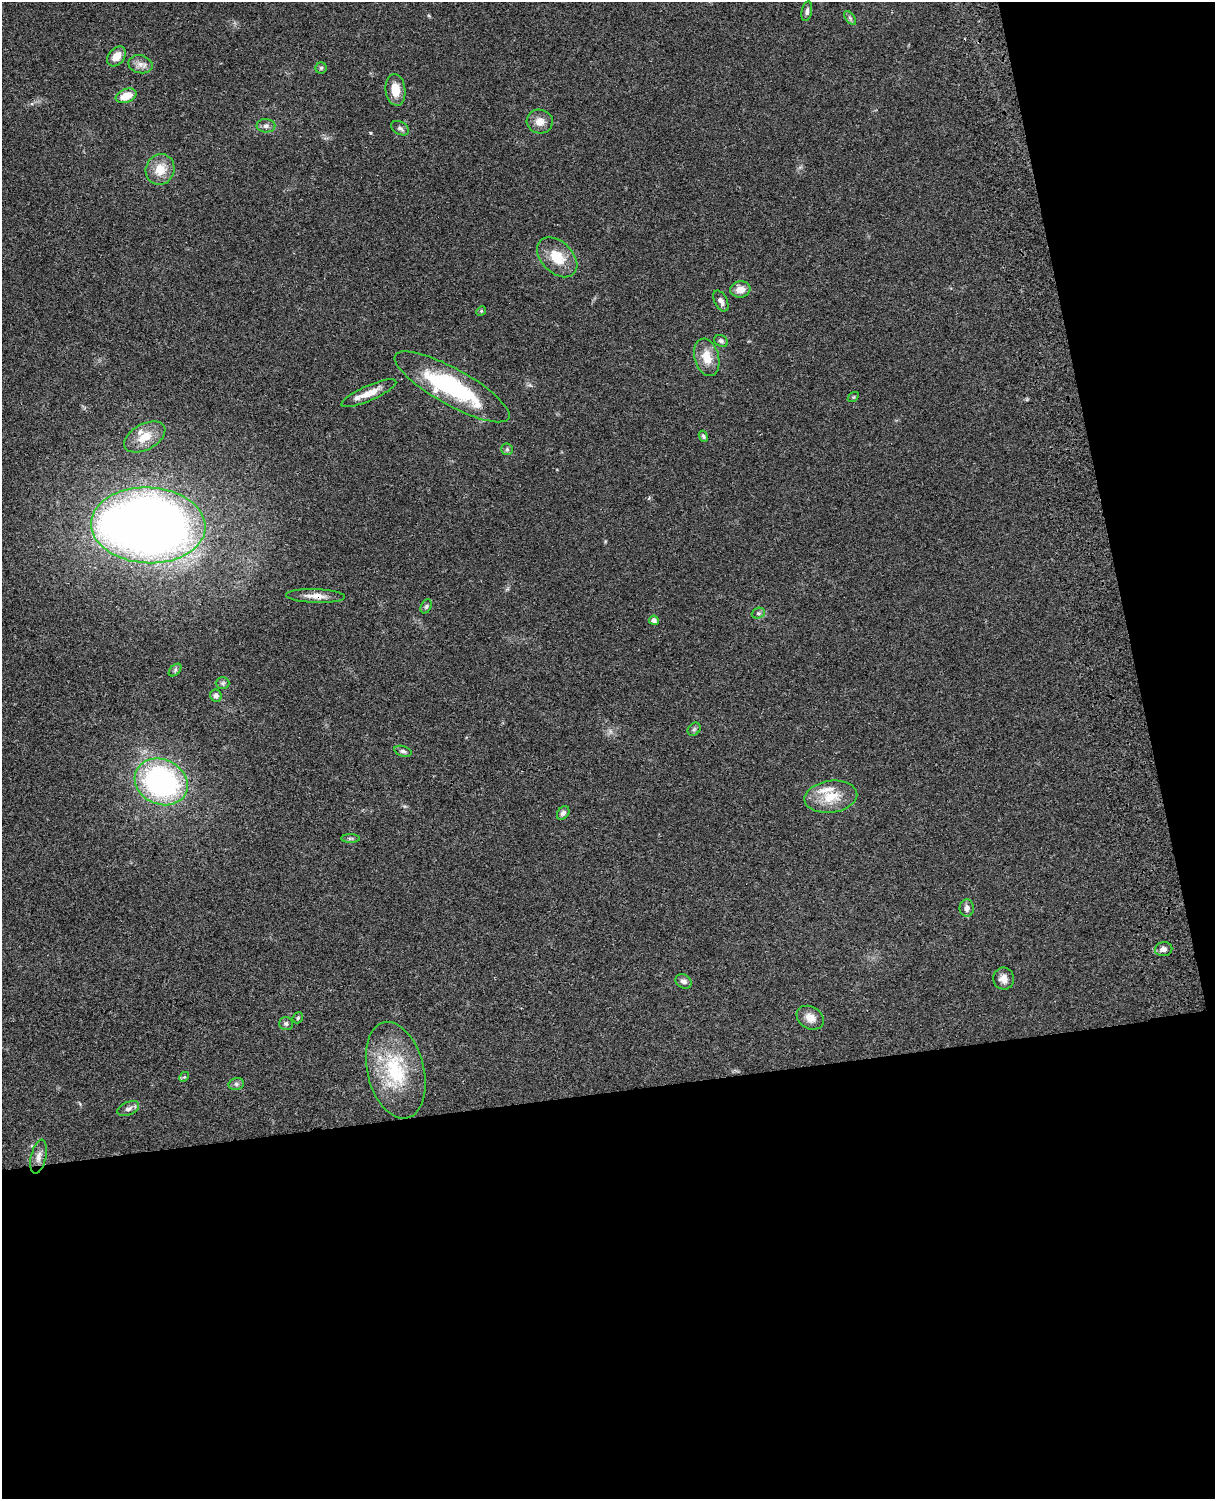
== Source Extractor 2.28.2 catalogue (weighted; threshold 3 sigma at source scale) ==
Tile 12 of 4 x 3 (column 4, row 3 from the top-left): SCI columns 3761-4973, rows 273-1769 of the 5091 x 4922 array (HDU 1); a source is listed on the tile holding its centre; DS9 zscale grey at full resolution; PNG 1217 x 1501 px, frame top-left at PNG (2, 2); each listed source drawn as its Kron ellipse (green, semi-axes under 4 px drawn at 4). Shown black and unused: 33% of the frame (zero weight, under 3 of 4 exposures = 6% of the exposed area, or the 3 px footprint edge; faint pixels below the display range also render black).
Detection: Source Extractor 2.28.2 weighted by HDU 2 'WHT'; one run over the whole footprint, this tile lists its part. Background 0.0869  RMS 0.0062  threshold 0.0277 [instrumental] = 3 sigma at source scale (4.5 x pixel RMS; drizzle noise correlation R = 1.50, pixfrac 1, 0.05/0.05 arcsec/px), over >= 5 px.
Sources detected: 52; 3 inside a brighter listed object's ellipse — not listed separately; the other 49 listed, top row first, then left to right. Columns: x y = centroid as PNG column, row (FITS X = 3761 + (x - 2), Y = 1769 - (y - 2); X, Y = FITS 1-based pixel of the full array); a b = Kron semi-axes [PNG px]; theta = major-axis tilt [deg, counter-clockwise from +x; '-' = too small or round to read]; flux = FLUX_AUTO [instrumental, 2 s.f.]
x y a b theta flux
807 11 10 5 79 1.8
850 18 8 4 -53 1.3
116 56 11 8 50 6.5
140 64 12 9 -13 3.7
321 68 5 5 - 1
395 90 16 10 -83 8.8
126 96 11 6 20 9.5
540 121 13 12 - 5.6
266 126 9 6 -1 2.1
400 128 10 6 -30 1.8
160 169 15 14 - 11
557 257 23 15 -44 14
740 289 10 8 10 6.2
721 301 11 6 -63 2.9
481 311 5 4 - 0.73
721 341 7 5 -29 1.6
707 357 19 12 -74 10
452 387 65 18 -29 65
369 393 30 7 24 8.5
853 397 6 4 34 0.62
703 436 6 4 -64 1.1
145 437 22 13 28 10
507 449 6 6 - 1.2
148 525 57 38 -3 690
316 596 29 7 -2 6.2
426 606 7 5 62 1.2
758 613 7 5 19 1.2
654 620 5 4 - 2.4
175 670 7 4 46 1.3
223 683 7 6 - 1.3
216 696 6 5 - 2.5
694 729 7 5 45 1.1
403 751 9 5 -17 1.5
161 782 27 22 -25 130
831 797 26 16 8 15
563 813 7 5 51 1.7
350 838 9 4 0 1.2
967 908 8 7 - 2.7
1164 949 9 7 9 2.7
1004 979 11 10 - 4.3
684 981 8 6 -30 2.3
298 1018 6 4 47 0.89
810 1018 14 11 -31 5.6
286 1024 7 6 - 1.6
396 1070 49 28 -76 44
184 1077 5 4 - 0.78
236 1084 8 6 13 1.6
128 1109 11 6 23 2.4
39 1157 17 7 77 4.3
Overlapping masked pixels (flux is a lower limit): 1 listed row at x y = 316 596